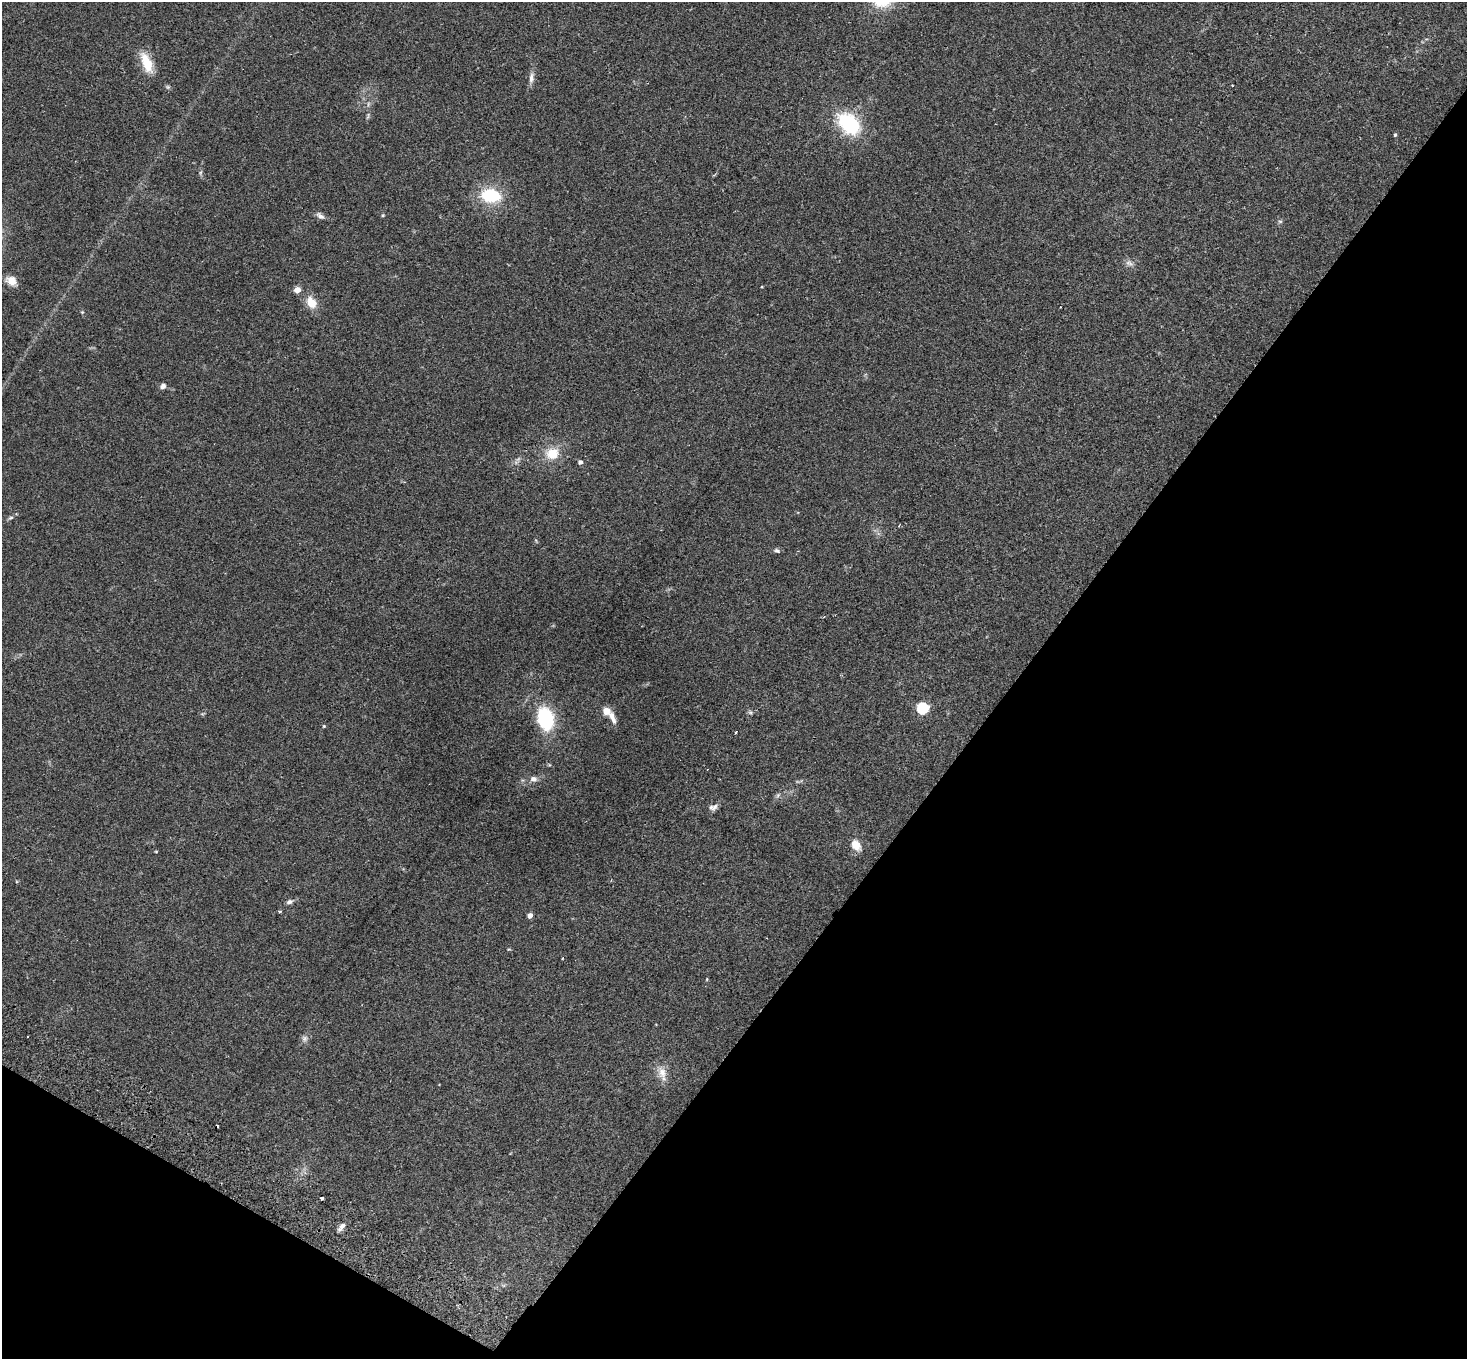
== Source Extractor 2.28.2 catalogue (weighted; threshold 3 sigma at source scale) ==
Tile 15 of 4 x 4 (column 3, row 4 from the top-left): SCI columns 2971-4435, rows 343-1699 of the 5937 x 5974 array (HDU 1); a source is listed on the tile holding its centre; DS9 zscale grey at full resolution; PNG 1469 x 1361 px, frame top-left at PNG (2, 2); no overlay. Shown black and unused: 35% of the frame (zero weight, under 2 of 3 exposures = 3% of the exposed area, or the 3 px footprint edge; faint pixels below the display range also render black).
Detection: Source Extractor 2.28.2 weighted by HDU 2 'WHT'; one run over the whole footprint, this tile lists its part. Background 0.126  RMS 0.0096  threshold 0.0434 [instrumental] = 3 sigma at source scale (4.5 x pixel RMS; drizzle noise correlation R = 1.50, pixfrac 1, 0.05/0.05 arcsec/px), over >= 5 px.
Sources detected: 45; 2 cosmic-ray / hot-pixel residue — not listed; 2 inside a brighter listed object's ellipse — not listed separately; the other 41 listed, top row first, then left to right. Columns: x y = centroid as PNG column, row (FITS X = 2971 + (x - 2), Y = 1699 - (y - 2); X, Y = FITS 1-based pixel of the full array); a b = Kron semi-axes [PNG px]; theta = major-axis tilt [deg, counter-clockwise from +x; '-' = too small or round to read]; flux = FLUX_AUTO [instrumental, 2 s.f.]
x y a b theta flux
146 62 25 11 -67 21
531 78 15 6 83 5.1
168 87 6 5 - 1.5
368 116 10 3 79 1.7
849 124 29 18 -44 61
1395 135 5 4 - 1.2
200 172 8 3 71 1.5
491 196 21 14 -10 44
383 215 4 4 - 1
320 216 13 6 -35 3.6
1280 221 6 4 0 1.4
1129 263 11 7 -19 3.9
11 281 15 10 -29 8.6
297 290 5 4 - 12
311 302 15 11 -60 13
82 312 4 4 - 0.97
163 386 7 6 - 3.6
552 453 18 15 24 19
580 462 5 5 - 2.7
11 518 7 4 19 1.8
899 525 4 2 - 0.65
777 551 8 5 -28 2
923 709 6 5 - 100
606 711 5 5 - 19
612 715 11 7 -87 5.2
545 719 19 13 -77 73
324 726 4 4 - 0.88
736 732 3 2 - 1
533 779 9 7 -9 4.2
778 795 8 4 46 2
715 806 11 7 65 3.3
856 845 11 8 -55 12
156 852 4 3 - 0.76
289 902 8 6 17 2.8
530 915 4 4 - 5.6
562 958 3 2 - 0.79
707 979 4 3 - 0.86
304 1038 9 8 - 3.3
662 1073 19 11 -81 9.9
322 1198 3 3 - 3.6
341 1227 13 6 52 4.4